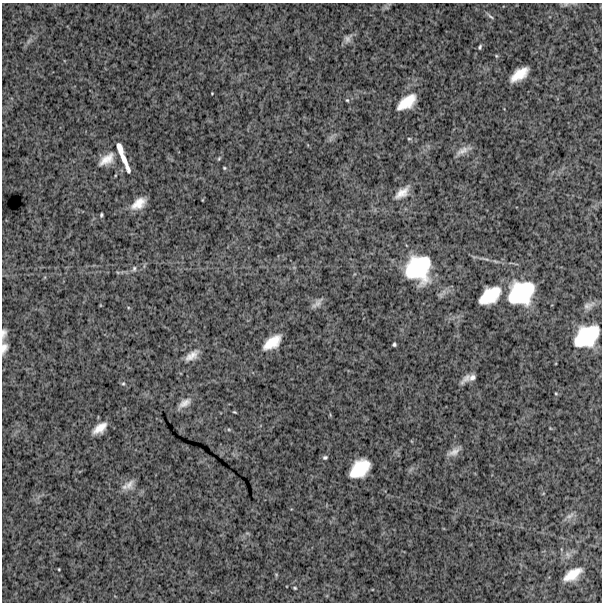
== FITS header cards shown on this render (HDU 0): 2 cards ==
NAXIS1  =                  600
NAXIS2  =                  600

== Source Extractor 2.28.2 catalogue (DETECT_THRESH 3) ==
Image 600 x 600 px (HDU 0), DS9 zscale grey, 1 PNG px = 1 image px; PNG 604 x 604 px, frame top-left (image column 1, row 600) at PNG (2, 3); no overlay
Background 869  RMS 270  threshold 804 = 3 sigma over >= 5 px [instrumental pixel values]
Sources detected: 51; all 51 listed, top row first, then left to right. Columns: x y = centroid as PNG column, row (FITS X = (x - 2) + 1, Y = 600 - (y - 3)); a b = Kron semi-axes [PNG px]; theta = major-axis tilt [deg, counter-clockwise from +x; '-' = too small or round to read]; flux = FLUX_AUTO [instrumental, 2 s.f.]
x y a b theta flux
566 4 7 5 11 4.0e+04
490 16 11 3 -41 3.6e+04
348 39 13 8 53 8.5e+04
29 41 7 4 70 3.9e+04
480 47 6 4 63 2.8e+04
496 56 5 4 - 1.9e+04
519 74 18 8 35 3.5e+05
212 93 3 2 - 1.3e+04
347 100 5 5 - 2.4e+04
407 102 21 11 37 4.1e+05
409 139 5 3 - 1.7e+04
463 150 19 6 26 1.2e+05
123 157 34 5 -69 3.1e+05
219 158 7 4 63 2.4e+04
107 159 22 11 36 2.5e+05
224 168 5 4 - 1.9e+04
402 193 20 9 38 2.0e+05
202 200 5 3 - 1.3e+04
138 204 16 9 36 2.5e+05
101 215 4 3 - 2.6e+04
484 259 23 3 -12 8.6e+04
134 268 7 5 87 4.0e+04
418 268 28 26 72 1.4e+06
521 293 28 23 32 1.3e+06
490 295 22 13 35 6.5e+05
317 303 16 6 44 9.3e+04
589 306 16 8 22 1.0e+05
4 333 13 7 83 9.4e+04
587 336 25 17 36 1.1e+06
272 342 18 9 37 3.7e+05
394 344 4 4 - 2.9e+04
4 348 13 7 73 1.2e+05
192 355 20 9 36 1.8e+05
472 377 9 6 37 6.9e+04
466 378 16 6 47 1.1e+05
123 384 5 5 - 2.7e+04
556 393 5 3 - 1.6e+04
184 403 19 9 34 1.5e+05
235 412 4 2 - 1.8e+04
100 428 15 7 37 2.2e+05
229 430 6 4 -19 2.3e+04
454 452 18 7 29 1.3e+05
325 457 7 5 14 3.9e+04
360 469 20 13 40 6.6e+05
129 485 16 11 52 1.5e+05
570 516 14 6 34 8.8e+04
568 555 10 6 -64 7.2e+04
59 569 3 2 - 1.5e+04
572 574 17 8 33 3.1e+05
276 575 5 4 - 2.1e+04
295 588 4 3 - 2.1e+04
At the frame edge (FLAGS 8, measured only in part): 3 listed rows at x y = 566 4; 4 333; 4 348